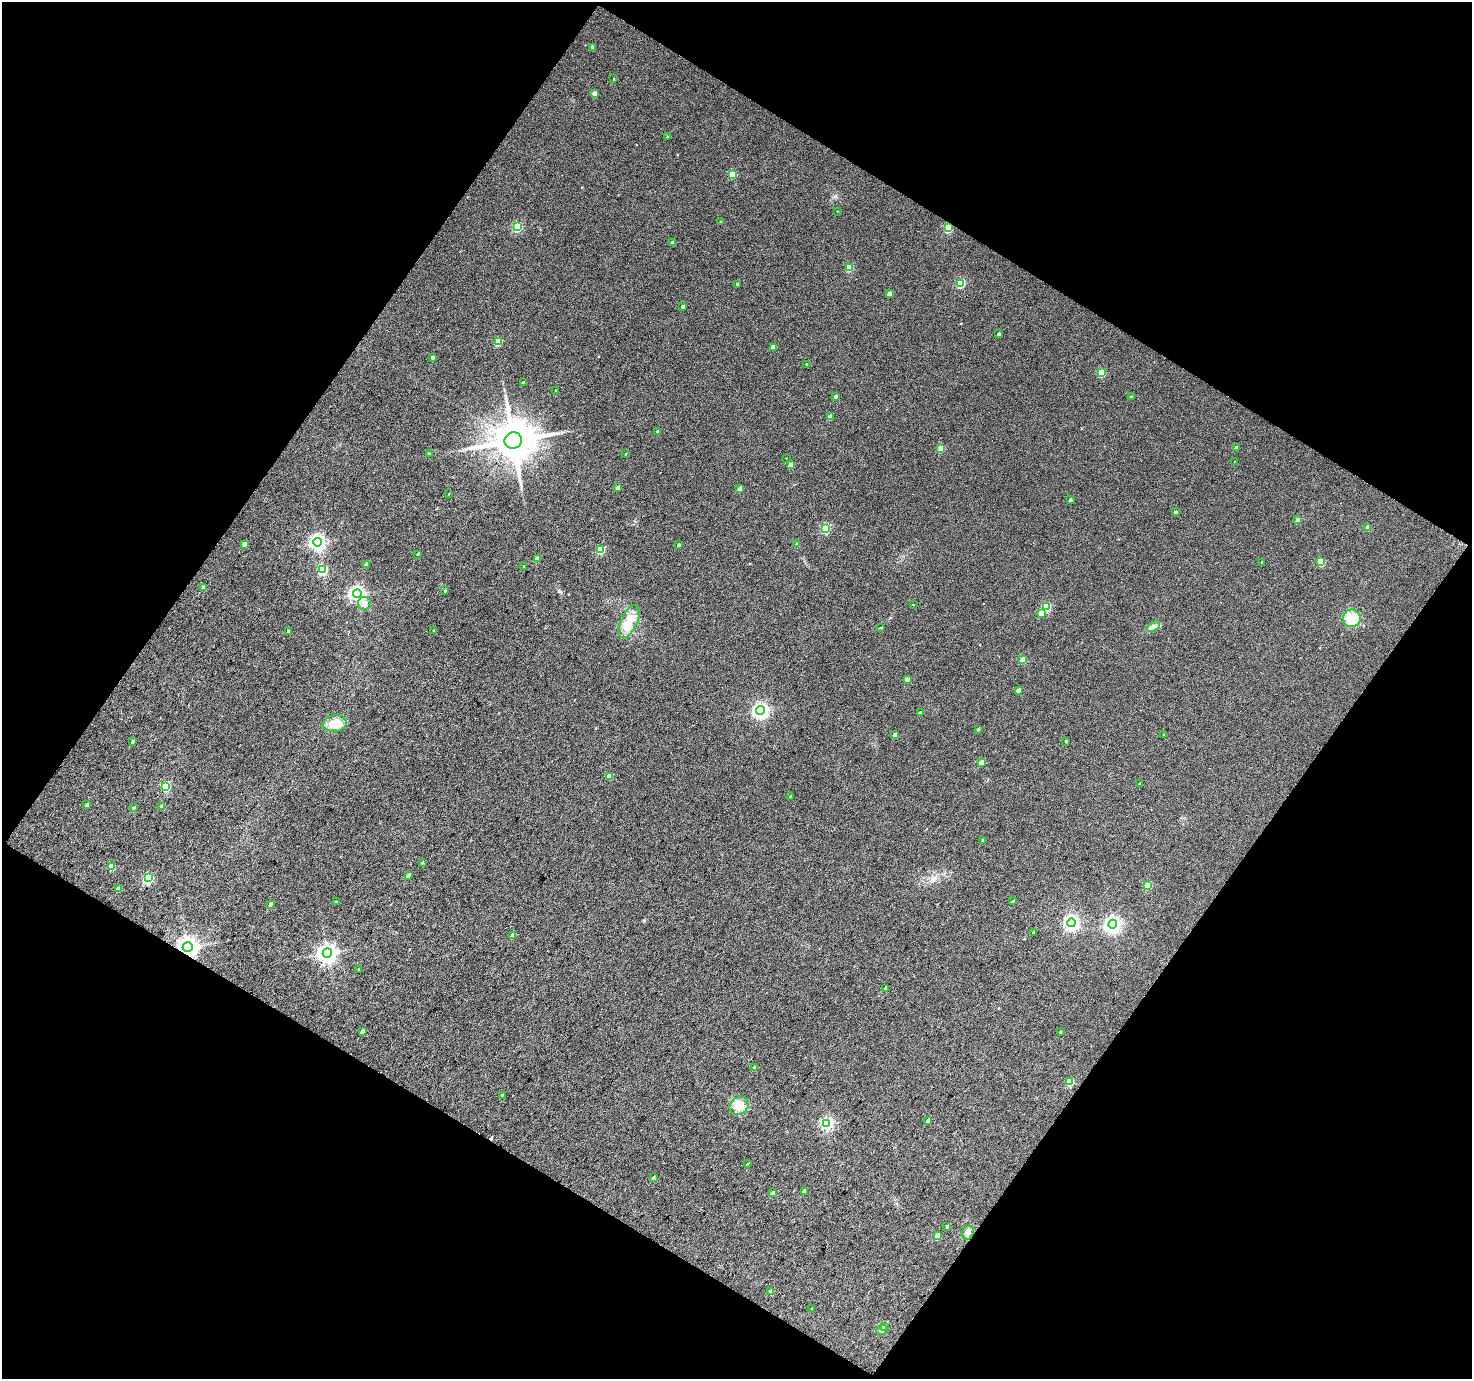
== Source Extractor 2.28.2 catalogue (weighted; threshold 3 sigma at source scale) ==
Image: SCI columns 3-2941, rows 117-2870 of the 2942 x 2970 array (HDU 1 of 3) = the unmasked area's bounding box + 8 px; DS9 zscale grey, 2 x 2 block average (1 PNG px = mean of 2 x 2 image px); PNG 1474 x 1381 px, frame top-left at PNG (2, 2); each listed source drawn as its Kron ellipse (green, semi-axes under 4 px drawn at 4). Shown black and unused: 48% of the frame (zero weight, under 3 of 4 exposures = <1% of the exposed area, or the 3 px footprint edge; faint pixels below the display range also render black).
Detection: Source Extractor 2.28.2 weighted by HDU 2 'WHT'. Background 0.0357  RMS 0.011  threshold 0.0486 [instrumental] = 3 sigma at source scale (4.5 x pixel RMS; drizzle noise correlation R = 1.50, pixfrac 1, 0.0396/0.0396 arcsec/px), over >= 5 px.
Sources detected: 127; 1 inside a brighter object's white glare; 1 cosmic-ray / hot-pixel residue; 1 long thin detection or spike segment (spike, bleed or trail) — neither listed nor drawn; the other 124 listed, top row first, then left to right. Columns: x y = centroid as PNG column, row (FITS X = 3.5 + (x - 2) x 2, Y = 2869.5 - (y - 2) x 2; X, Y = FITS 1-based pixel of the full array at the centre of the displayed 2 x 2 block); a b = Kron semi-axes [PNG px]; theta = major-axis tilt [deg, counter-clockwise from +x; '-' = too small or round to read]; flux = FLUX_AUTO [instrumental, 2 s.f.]
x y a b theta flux
593 47 3 3 - 6.8
613 79 2 2 - 1.6
594 94 3 3 - 24
668 137 2 2 - 2.4
733 175 3 3 - 73
837 211 2 2 - 1.2
721 222 3 3 - 2.6
517 227 4 3 - 160
948 228 3 3 - 130
673 243 3 3 - 8
849 267 3 3 - 63
961 283 4 3 - 140
737 284 2 2 - 3
890 293 3 3 - 16
683 306 2 2 - 8.1
999 334 3 2 - 4.9
498 341 3 3 - 80
773 347 3 3 - 15
433 357 3 3 - 8.6
807 364 3 2 - 3.1
1101 373 3 3 - 83
523 382 2 2 - 2.8
556 390 2 2 - 2.1
835 396 3 2 - 7.2
1131 397 3 2 - 4
830 416 3 3 - 13
658 432 3 3 - 7.9
513 440 9 8 - 10000
941 448 3 3 - 57
1236 448 3 2 - 5.4
429 454 2 2 - 6.1
626 454 2 2 - 1.3
786 458 2 2 - 0.79
1235 461 2 2 - 1.2
790 465 3 3 - 15
618 488 3 2 - 12
740 489 3 3 - 17
449 494 2 2 - 0.98
1070 500 3 2 - 4.6
1175 512 3 2 - 6.6
1298 520 3 3 - 3
1368 527 3 3 - 24
825 528 4 3 - 180
317 542 4 4 - 800
244 544 3 3 - 9.4
797 544 3 3 - 2.8
679 545 3 2 - 4.7
601 549 3 3 - 89
418 554 3 2 - 2.1
537 559 3 3 - 18
1262 562 3 2 - 2.4
1321 562 3 3 - 77
366 565 3 2 - 8.7
524 566 3 2 - 2.1
323 570 4 3 - 170
203 588 3 3 - 10
445 591 3 2 - 2.5
357 594 4 4 - 770
365 603 6 6 - 12
913 604 2 2 - 0.98
1046 607 3 3 - 110
1041 613 3 3 - 47
1352 618 9 8 - 63
629 621 18 8 65 40
1153 627 7 3 32 6.7
881 628 3 2 - 1.7
434 630 3 2 - 1.4
288 632 3 2 - 8.9
1023 660 3 3 - 53
907 679 3 3 - 10
1018 690 3 3 - 11
761 710 4 4 - 740
920 713 3 2 - 7.8
335 723 12 8 7 38
978 729 3 3 - 2.8
895 735 3 3 - 16
1163 735 3 2 - 1.6
132 741 3 2 - 4
1066 741 3 2 - 2.8
981 762 3 3 - 27
609 776 3 3 - 35
1140 784 2 2 - 3
166 786 3 3 - 200
790 796 3 2 - 2.4
87 805 3 2 - 6.6
162 806 3 2 - 16
134 808 3 3 - 3.9
983 840 3 2 - 4
422 862 3 2 - 2
111 867 3 3 - 67
408 876 3 3 - 7.4
148 878 4 3 - 230
1148 885 3 3 - 72
118 889 3 3 - 13
337 901 3 2 - 1.8
1013 901 3 2 - 2.2
270 904 3 2 - 4.9
1072 923 4 4 - 530
1113 924 4 4 - 840
1033 933 3 2 - 2.8
513 935 3 3 - 23
188 947 5 4 - 1900
327 953 5 4 - 1300
358 969 3 2 - 1.6
886 988 3 2 - 9.9
362 1031 3 3 - 7.6
1060 1032 3 2 - 2.6
755 1068 3 3 - 10
1069 1082 3 3 - 74
502 1095 3 2 - 1.7
739 1106 10 8 36 33
928 1121 3 2 - 9.2
827 1124 4 4 - 410
747 1164 3 2 - 1.9
653 1178 4 2 - 4.3
804 1191 3 2 - 11
773 1193 3 2 - 6.9
947 1227 4 3 - 3.1
968 1233 7 5 67 9.6
937 1236 3 3 - 45
770 1291 4 2 - 3.9
812 1309 4 2 - 2.1
885 1326 4 3 - 19
882 1330 6 4 37 7.5
Overlapping masked pixels (flux is a lower limit): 2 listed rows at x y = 948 228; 188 947
Diffuse or blended objects may show on this block-average render without a row.